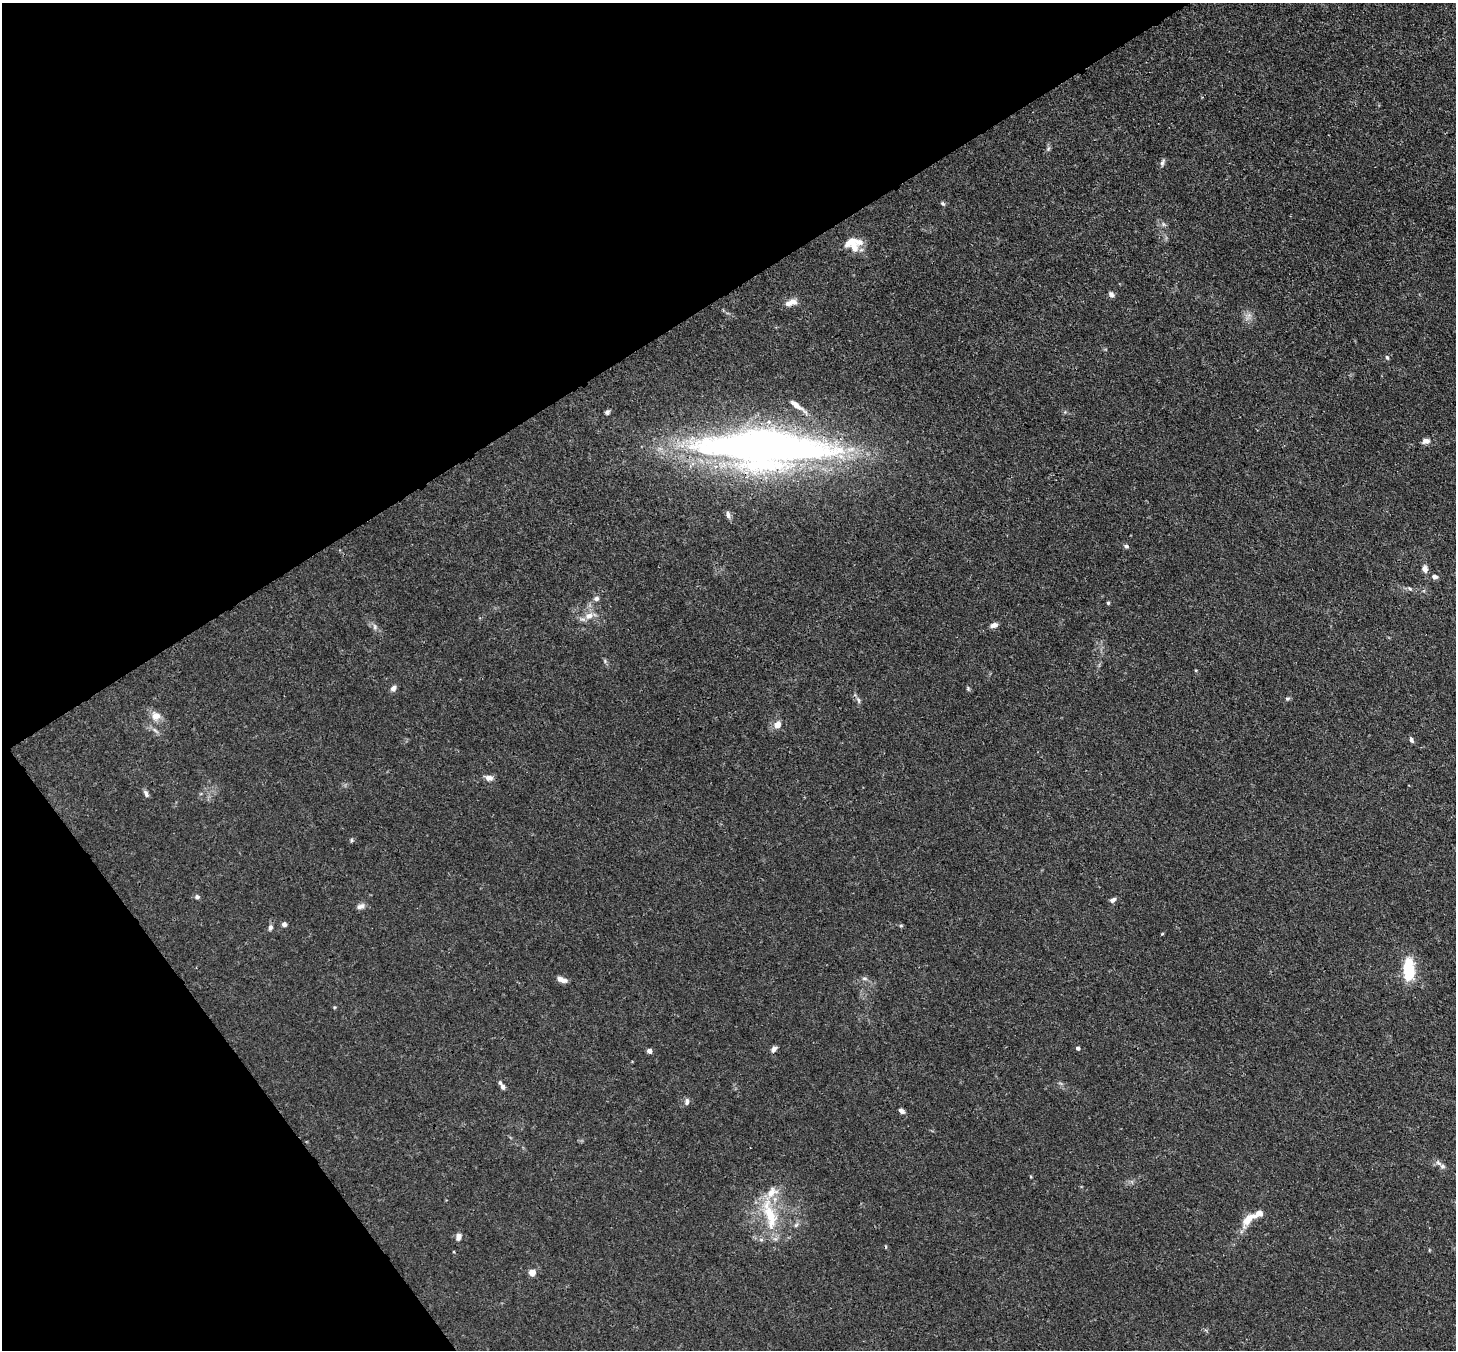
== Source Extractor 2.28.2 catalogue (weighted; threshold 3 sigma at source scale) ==
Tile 5 of 4 x 4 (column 1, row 2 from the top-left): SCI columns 79-1532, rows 2904-4251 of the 5974 x 5946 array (HDU 1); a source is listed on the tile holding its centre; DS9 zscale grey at full resolution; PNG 1458 x 1352 px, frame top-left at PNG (2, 3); no overlay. Shown black and unused: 30% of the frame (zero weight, under 3 of 4 exposures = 7% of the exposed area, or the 3 px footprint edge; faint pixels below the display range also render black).
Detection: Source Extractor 2.28.2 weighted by HDU 2 'WHT'; one run over the whole footprint, this tile lists its part. Background 0.025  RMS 0.0027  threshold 0.0123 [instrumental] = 3 sigma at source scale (4.5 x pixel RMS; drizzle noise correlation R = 1.50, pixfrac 1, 0.05/0.05 arcsec/px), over >= 5 px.
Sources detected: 63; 1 too faint to see at this stretch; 1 cosmic-ray / hot-pixel residue — not listed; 7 inside a brighter listed object's ellipse — not listed separately; the other 54 listed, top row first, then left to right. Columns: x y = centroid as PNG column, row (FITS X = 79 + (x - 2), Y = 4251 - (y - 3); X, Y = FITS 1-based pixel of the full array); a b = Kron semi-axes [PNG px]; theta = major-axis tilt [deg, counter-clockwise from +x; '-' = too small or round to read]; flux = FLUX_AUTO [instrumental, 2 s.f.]
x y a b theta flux
1048 149 8 4 59 0.53
1162 162 10 5 66 0.73
943 204 6 5 - 0.49
1163 224 7 4 -71 0.45
854 247 18 12 48 3.8
1111 294 8 5 -52 0.82
793 302 11 8 -28 1.6
1387 357 6 4 -71 0.47
797 405 26 6 -37 2.7
607 412 6 5 - 0.61
1426 441 10 7 9 1.3
765 448 119 32 -2 220
728 514 8 5 -74 0.93
1126 546 8 5 -15 0.53
1425 569 9 6 -81 1.3
1434 577 7 6 - 0.93
1410 589 7 4 -30 0.48
596 598 7 6 - 0.87
1108 603 4 3 - 0.38
589 616 13 10 21 2.5
994 625 9 6 17 1.2
375 627 9 6 -73 0.85
393 688 8 6 47 1
968 688 6 5 - 0.4
1287 699 7 4 17 0.44
858 700 9 5 -67 0.67
156 716 12 12 - 2.5
777 725 6 5 - 3.3
155 730 11 4 -45 0.82
1411 740 7 4 -69 0.71
489 778 10 7 -7 1.5
146 793 10 5 -67 0.79
351 840 6 4 90 0.35
197 897 6 6 - 0.66
1112 900 7 5 29 0.99
361 906 11 6 18 1.2
284 924 5 5 - 1
901 925 6 4 0 0.35
270 927 8 5 73 0.75
1409 969 23 10 -87 12
864 978 9 4 -1 0.62
563 980 10 6 -5 1.4
1078 1048 4 4 - 0.7
774 1049 10 6 47 0.95
649 1051 4 4 - 1.7
503 1087 7 5 -61 0.81
687 1102 9 6 83 0.82
901 1111 6 5 - 1.1
1438 1163 10 6 -45 0.97
770 1215 49 15 -74 12
1248 1219 23 10 59 3.5
796 1225 7 4 45 0.55
458 1237 8 6 78 1.5
532 1272 4 4 - 4.5
Overlapping masked pixels (flux is a lower limit): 1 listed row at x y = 765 448